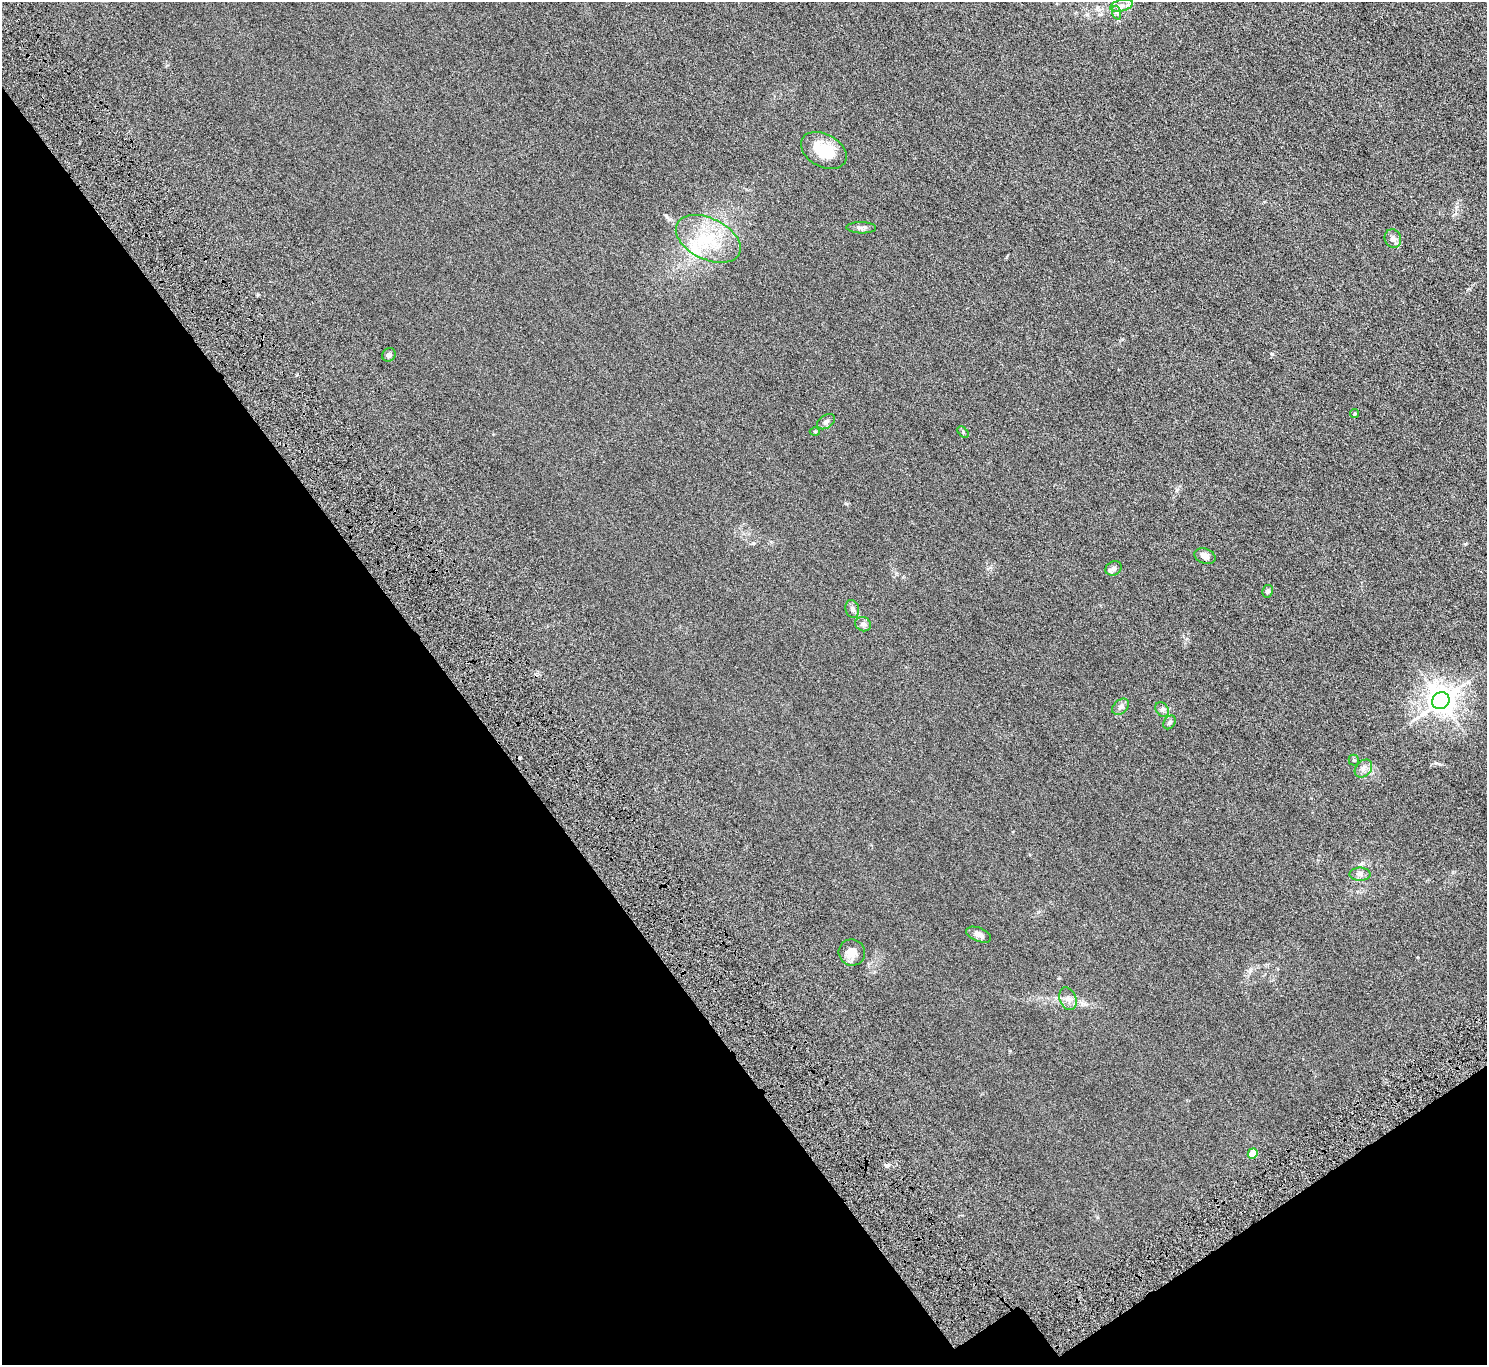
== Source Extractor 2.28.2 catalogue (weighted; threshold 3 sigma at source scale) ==
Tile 14 of 4 x 4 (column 2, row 4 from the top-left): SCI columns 1589-3073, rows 259-1621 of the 6146 x 6105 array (HDU 1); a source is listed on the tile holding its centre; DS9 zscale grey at full resolution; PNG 1489 x 1367 px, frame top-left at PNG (2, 2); each listed source drawn as its Kron ellipse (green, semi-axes under 4 px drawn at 4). Shown black and unused: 34% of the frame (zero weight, under 4 of 8 exposures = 5% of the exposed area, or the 3 px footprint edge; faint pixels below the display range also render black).
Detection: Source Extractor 2.28.2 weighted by HDU 2 'WHT'; one run over the whole footprint, this tile lists its part. Background 0.0318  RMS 0.0058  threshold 0.0239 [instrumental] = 3 sigma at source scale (4.09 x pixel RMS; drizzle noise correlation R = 1.36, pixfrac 0.8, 0.05/0.05 arcsec/px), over >= 5 px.
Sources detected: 30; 1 cosmic-ray / hot-pixel residue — neither listed nor drawn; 2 inside a brighter listed object's ellipse — not listed separately; the other 27 listed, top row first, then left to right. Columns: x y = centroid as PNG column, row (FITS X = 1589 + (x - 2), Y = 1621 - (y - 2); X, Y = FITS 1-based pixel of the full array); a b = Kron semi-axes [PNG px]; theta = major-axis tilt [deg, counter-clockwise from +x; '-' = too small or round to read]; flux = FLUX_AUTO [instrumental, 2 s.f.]
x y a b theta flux
1121 5 11 5 15 2.6
1117 13 7 4 -72 1
824 150 24 16 -29 16
861 228 15 5 -1 1.9
708 239 35 20 -26 24
1393 239 9 8 - 2.2
389 355 7 6 - 1.5
1354 414 5 4 - 0.78
826 422 10 6 33 1.5
815 432 5 3 - 0.51
963 432 7 4 -47 0.75
1205 556 11 7 -20 2.8
1114 568 8 7 - 2.3
1268 591 6 5 - 1.3
852 609 9 7 -74 1.6
863 624 8 7 - 1.7
1441 701 9 8 - 650
1121 707 10 6 42 1.8
1162 710 8 6 -54 1.4
1169 722 7 5 55 1
1354 760 5 5 - 0.65
1363 769 10 7 46 2.3
1360 874 10 6 0 1.9
979 935 13 7 -22 2.3
852 952 13 13 - 5.1
1068 999 11 8 -69 2.8
1253 1153 5 5 - 13
Unlisted compact peaks at least as high as the median listed source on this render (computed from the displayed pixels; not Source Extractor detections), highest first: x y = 1272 354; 887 1165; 1465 544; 1436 763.